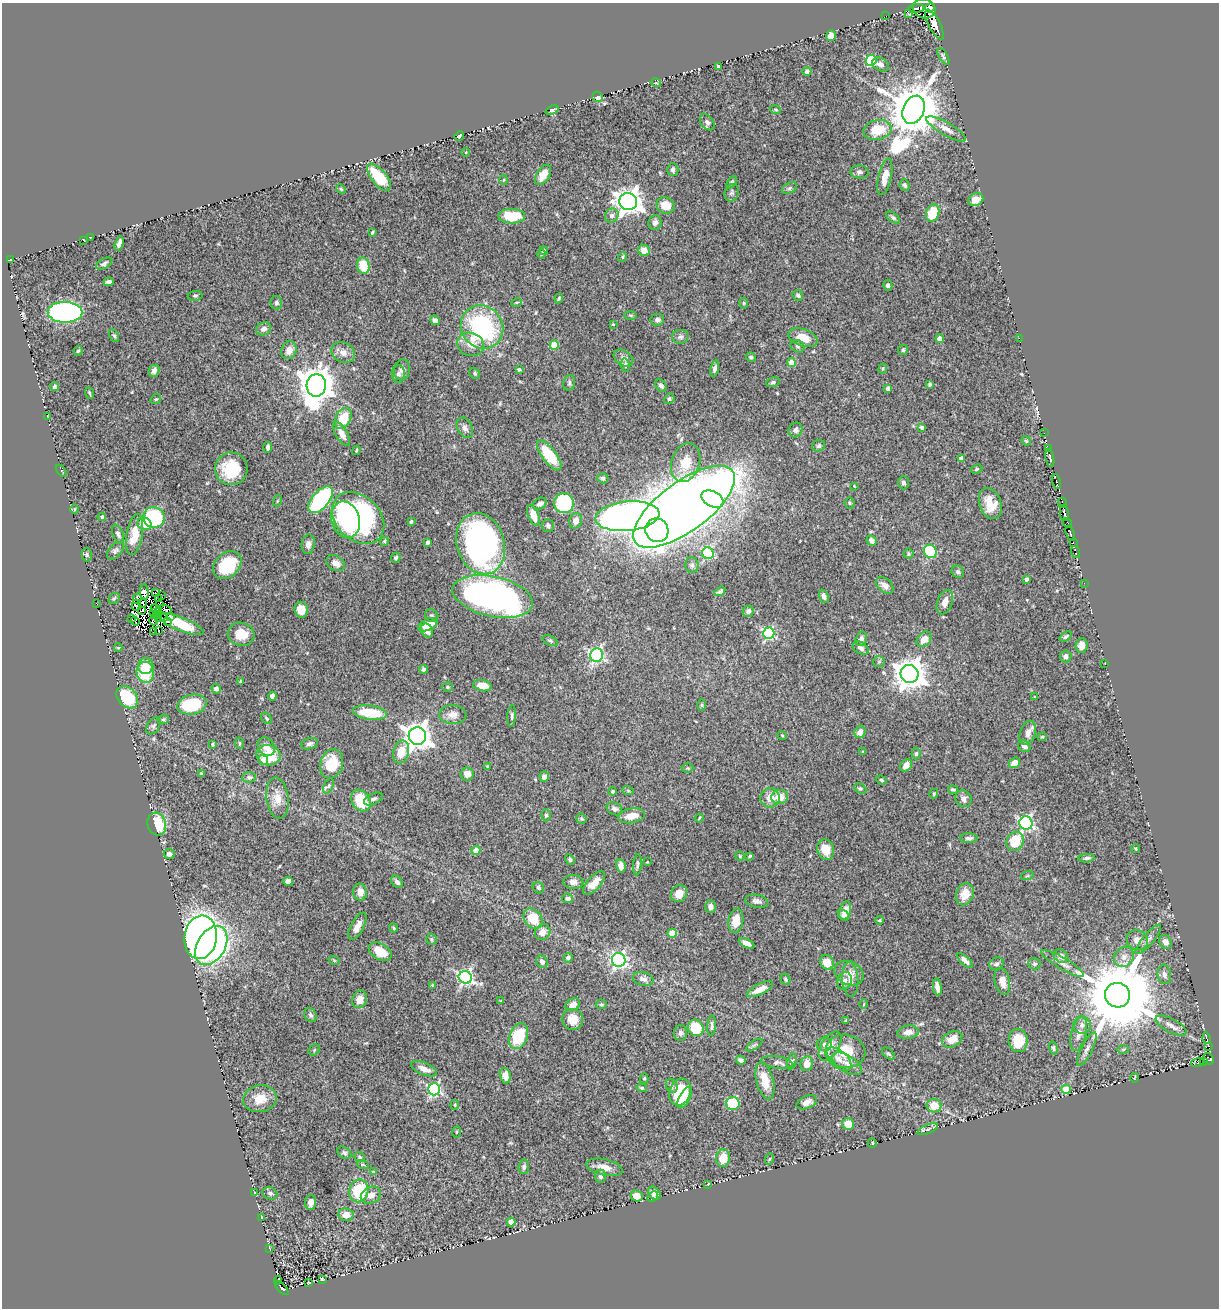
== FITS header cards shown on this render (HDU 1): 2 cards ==
NAXIS1  =                 1217
NAXIS2  =                 1306

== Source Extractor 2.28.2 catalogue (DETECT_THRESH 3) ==
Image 1217 x 1306 px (HDU 1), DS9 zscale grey, 1 PNG px = 1 image px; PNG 1221 x 1310 px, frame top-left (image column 1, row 1306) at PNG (2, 3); each listed source drawn as its Kron ellipse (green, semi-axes under 4 px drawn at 4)
Background 0.543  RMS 0.024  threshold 0.0719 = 3 sigma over >= 5 px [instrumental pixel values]
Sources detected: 441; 13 with non-positive FLUX_AUTO (blend fragments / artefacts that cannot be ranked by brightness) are neither listed nor drawn; the other 428 listed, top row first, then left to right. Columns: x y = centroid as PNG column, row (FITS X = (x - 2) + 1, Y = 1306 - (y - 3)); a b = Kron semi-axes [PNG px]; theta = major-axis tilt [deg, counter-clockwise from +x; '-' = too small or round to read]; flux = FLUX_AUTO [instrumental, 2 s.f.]
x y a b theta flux
916 8 8 3 6 190
930 8 5 3 - 540
924 9 11 9 -19 1500
908 13 3 2 - 53
886 16 2 2 - 8.8
934 25 16 6 -62 1400
831 36 5 5 - 15
943 56 9 4 -59 3.1
871 60 5 5 - 100
881 64 9 6 -29 7.5
718 66 4 3 - 2.2
807 72 4 4 - 3.9
656 83 5 3 - 1.5
598 97 5 5 - 5.8
775 109 5 2 - 1.4
552 110 7 4 21 2.9
914 110 15 10 67 10000
707 122 9 6 -53 4.7
946 129 22 6 -30 12
878 130 14 9 12 42
459 136 5 3 - 3
466 152 4 3 - 1.2
673 170 6 5 - 5.1
859 172 9 6 -5 4.3
543 175 11 6 58 21
379 177 16 7 -50 57
885 177 19 6 77 17
504 180 5 3 - 1.6
732 182 7 4 59 3.4
905 185 6 4 -66 3.6
789 188 8 5 28 3.5
341 189 5 3 - 1.7
732 193 9 6 67 4
976 200 8 6 25 17
628 202 9 8 - 1600
665 205 9 8 - 25
933 213 9 6 71 47
512 216 13 7 -1 40
612 216 7 6 - 5.4
893 218 8 4 -37 3.5
655 223 7 6 - 7.7
372 232 4 3 - 1.8
90 237 3 2 - 0.93
84 240 3 2 - 0.96
119 243 7 4 73 5.7
644 250 6 5 - 15
544 251 4 3 - 2
542 254 4 4 - 3
623 257 5 3 - 1.9
10 260 3 2 - 1.6
104 264 9 4 29 3.9
363 266 8 6 -77 43
109 282 5 4 - 5
888 285 5 4 - 4.2
798 295 5 5 - 4.6
195 296 7 5 8 2.9
559 298 5 4 - 2.7
517 302 5 3 - 1.5
276 303 7 5 -75 4.2
744 303 5 3 - 1.4
65 312 17 10 -1 430
630 315 6 3 -1 1.8
435 320 5 4 - 5.5
657 320 6 5 - 5
613 324 4 3 - 1.4
482 327 22 20 -52 210
264 329 8 6 27 6.8
114 336 7 4 -62 2.7
680 337 8 7 - 4.9
803 338 15 8 -18 24
1019 338 2 2 - 30
940 339 4 4 - 14
471 344 13 11 -17 19
554 345 4 4 - 35
797 346 7 6 - 3.8
289 350 9 7 68 12
903 350 5 5 - 2.7
78 351 5 4 - 2.4
343 352 12 9 -32 11
751 357 5 4 - 3
623 358 11 7 -35 6.1
792 362 4 4 - 21
625 365 7 4 -84 3.8
715 368 8 4 77 4.9
519 369 4 3 - 2.4
883 369 5 4 - 1.9
402 370 10 8 76 7.1
154 371 6 5 - 6.4
475 373 6 5 - 2.5
398 374 9 6 -90 5.5
773 382 7 4 12 3
569 383 8 5 77 3.3
930 384 4 3 - 2.7
316 385 11 9 84 3400
661 386 7 5 -54 5.3
55 387 5 4 - 3.4
888 388 4 4 - 7.4
89 393 6 3 -70 2.3
156 399 6 4 40 2.2
669 399 5 5 - 2.5
47 416 3 2 - 0.84
343 418 11 7 61 40
922 427 4 4 - 4.5
465 428 10 7 -63 6.6
796 430 8 6 57 5.2
1044 433 2 2 - 5.3
342 434 14 6 -61 15
1026 441 5 4 - 1.7
819 446 6 5 - 4.4
268 447 5 4 - 4.1
1048 449 3 2 - 14
356 450 5 3 - 1.6
549 455 18 7 -53 60
961 458 4 4 - 11
1050 458 9 3 -80 680
686 462 20 14 72 31
231 469 16 16 - 61
976 469 6 4 28 2.2
61 471 7 4 -52 2.6
603 478 5 5 - 4.1
1056 482 7 3 -77 84
903 483 6 5 - 5
854 486 3 2 - 1.1
713 499 12 7 -28 130
321 500 16 8 50 190
277 501 5 3 - 1.2
540 503 7 5 29 7
564 503 10 10 - 160
850 503 5 5 - 2.4
990 503 16 11 -70 28
1062 503 5 2 - 70
684 507 60 24 36 3500
74 509 5 3 - 1.6
1064 513 8 3 -79 380
533 515 11 5 -68 20
627 516 32 15 6 1200
102 517 4 4 - 2.1
154 517 10 10 - 120
358 518 29 22 -44 350
346 520 18 14 -73 95
576 521 8 6 68 10
411 522 4 3 - 3.2
1068 523 5 3 - 87
144 524 7 6 - 25
548 525 6 6 - 3.7
657 530 12 11 - 300
1070 533 8 3 -70 290
118 534 10 5 -67 4.7
134 535 21 8 80 34
871 540 5 4 - 6.9
385 541 4 4 - 2.5
428 542 4 3 - 4.6
1073 542 3 2 - 58
308 544 10 6 84 7.6
481 544 31 24 -73 570
115 551 10 6 48 4.8
930 551 7 6 - 94
1076 552 6 2 -72 40
708 553 6 5 - 160
87 554 7 5 -90 2.6
909 554 5 5 - 2.8
396 558 5 4 - 3.4
336 563 10 7 -30 9.8
227 565 16 12 43 66
692 565 8 6 -89 4.3
958 572 7 6 - 3.4
1027 579 4 3 - 3.1
1084 583 2 2 - 6.9
885 585 10 6 -43 9.5
720 591 6 3 33 3.1
144 592 8 4 -87 1.7
155 592 3 2 - 1.8
161 595 4 2 - 2.5
493 596 41 20 -12 660
824 596 7 4 -69 7.5
114 598 6 4 43 2.4
137 599 5 2 - 2
159 599 2 2 - 1.1
945 602 13 7 69 12
96 603 2 2 - 38
142 603 4 4 - 0.3
159 604 3 2 - 3.2
136 605 5 4 - 3.1
156 609 6 3 -24 1.4
165 609 6 4 -21 5.7
301 610 8 7 - 18
142 611 3 2 - 3
748 611 6 5 - 5.3
153 612 3 2 - 1.9
157 615 3 2 - 1.9
170 616 3 2 - 8.8
432 616 7 6 - 3.1
132 618 3 2 - 0.91
159 618 4 3 - 5.4
164 618 3 3 - 8.9
154 620 5 3 - 0.99
135 621 4 2 - 1.8
167 622 4 2 - 11
181 624 23 6 -21 43
428 625 10 5 23 26
427 630 7 6 - 10
159 631 2 2 - 0.5
154 632 3 2 - 2.8
769 633 6 5 - 190
241 634 13 11 -9 29
1066 636 7 4 35 3.5
861 639 7 5 72 5.1
924 639 8 6 49 17
550 640 8 5 -23 2.6
1082 645 7 6 - 11
118 648 4 3 - 1.5
861 648 9 5 -31 6.1
596 655 7 6 - 300
1066 656 6 5 - 6.2
879 662 6 5 - 2.7
1105 663 2 2 - 0.95
146 666 8 7 - 17
424 669 4 4 - 3.3
145 672 10 9 - 61
910 674 9 9 - 2400
241 681 4 3 - 2.3
482 686 9 5 -11 15
447 687 5 4 - 1.9
216 689 5 4 - 5.3
272 696 4 4 - 6.2
127 697 12 9 -48 72
1035 697 3 3 - 1.5
192 705 15 9 13 73
702 705 6 4 -90 1.9
370 713 17 7 -7 55
453 715 13 9 -2 12
512 716 11 4 86 3.3
266 718 6 4 -53 2.4
163 719 6 4 19 2.3
153 726 9 6 56 3.7
860 732 6 5 - 10
1028 733 12 7 70 11
782 735 5 3 - 1.4
417 736 9 8 - 1700
1042 737 4 4 - 1.6
240 743 5 4 - 2.3
212 744 4 3 - 2.7
309 744 9 5 17 4
1024 746 7 5 -40 6
266 747 10 8 -52 15
401 752 12 7 76 25
863 752 4 4 - 1.6
916 754 6 4 85 2.7
268 755 12 10 -12 50
263 760 5 4 - 12
1014 763 6 5 - 11
332 764 15 11 73 44
906 765 7 5 49 12
488 767 4 4 - 3.7
688 768 6 4 -2 1.8
201 773 4 3 - 1.3
467 774 6 6 - 11
249 777 7 5 6 3.3
544 777 5 4 - 6.8
881 780 6 4 -21 2.7
328 786 8 4 66 3
860 789 6 4 -27 2.3
953 790 5 3 - 2.5
613 791 4 4 - 2.6
628 791 6 3 -19 1.8
934 794 5 4 - 1.9
780 797 8 7 - 22
277 798 20 11 -82 22
770 798 10 9 - 16
373 799 10 5 26 5.1
964 799 8 8 - 6.4
361 801 11 8 -58 52
614 809 8 6 -28 5.7
546 815 6 5 - 2.3
631 816 13 7 9 19
699 818 4 2 - 1.5
581 819 6 5 - 2.5
1026 823 6 6 - 340
157 824 11 9 -74 50
969 838 9 5 1 4.9
1015 841 10 8 63 54
826 849 10 8 -71 24
1135 849 5 3 - 1.5
476 851 4 4 - 22
169 854 5 5 - 5.1
740 856 5 4 - 1.8
750 856 4 3 - 2.3
1087 858 8 4 4 3.9
570 860 5 4 - 2.7
647 862 2 2 - 1
637 865 11 3 85 3.6
621 866 7 4 -78 8.7
1027 876 6 4 18 2.3
288 881 5 4 - 9.2
397 882 7 5 -51 5.4
573 882 10 7 -4 7.9
594 883 15 6 49 16
538 888 6 5 - 3.4
360 892 8 7 - 12
679 894 9 7 56 19
965 894 11 8 69 26
568 898 6 5 - 5.7
757 901 12 6 -10 7.1
710 906 6 5 - 6.9
845 911 9 5 73 15
844 915 6 4 -36 6.1
533 919 11 8 -52 41
879 920 4 3 - 1.7
736 921 12 7 81 20
357 926 15 6 62 12
394 928 5 4 - 2
543 932 8 7 - 15
672 933 4 4 - 41
201 937 22 16 82 820
432 939 6 5 - 2.4
1148 939 18 5 50 7.8
1137 940 11 9 -29 14
1166 942 7 5 -63 8.5
747 943 8 4 -28 8.2
211 945 21 14 59 580
380 952 12 8 -31 34
1061 956 8 6 -38 10
1124 957 11 9 52 12
568 958 5 4 - 4.8
334 960 6 3 -19 1.6
619 960 7 7 - 340
965 960 10 4 -43 7.3
542 962 6 5 - 4.7
827 962 8 6 -57 22
1062 963 24 5 -30 12
997 964 7 6 - 4.1
1034 964 6 5 - 3.1
849 973 15 11 -24 16
1164 974 10 7 -82 6.3
465 977 7 6 - 400
643 979 10 6 -15 8
785 979 6 4 -66 2.8
850 979 17 8 -86 12
844 981 9 7 65 6.6
1002 981 13 7 -77 13
432 985 3 2 - 1.1
937 987 8 4 -80 8.4
760 989 14 5 27 16
1117 995 12 12 - 23000
360 999 9 7 67 13
501 1001 4 3 - 1.7
601 1004 5 5 - 2.4
864 1004 5 3 - 1.3
573 1005 8 6 31 11
311 1015 7 5 -65 4.6
573 1019 10 10 - 23
846 1020 4 2 - 1.1
1082 1025 9 8 - 7.7
1171 1025 17 7 -28 10
712 1026 10 4 86 4.5
696 1028 8 7 - 50
908 1032 10 6 6 10
680 1033 8 6 89 4.4
1079 1034 17 7 76 13
518 1036 13 9 68 65
1207 1038 6 3 -73 49
952 1039 10 7 27 20
1018 1040 12 9 -85 41
824 1044 7 7 - 4.6
754 1045 9 4 33 3.2
830 1046 16 9 58 14
1209 1046 3 3 - 41
1053 1048 7 4 -78 2.8
1087 1049 19 5 64 7.9
1123 1049 6 4 2 2.2
314 1050 6 5 - 1.9
846 1051 20 16 -11 43
888 1054 7 4 -43 3.3
838 1059 15 8 -40 13
1208 1059 6 4 -57 56
741 1060 5 3 - 4.3
792 1061 8 4 78 2.8
1197 1062 6 4 16 41
1203 1062 3 3 - 24
777 1063 16 6 -9 6.3
806 1064 7 6 - 16
847 1064 16 8 -32 14
424 1069 14 6 -22 12
505 1076 8 5 -77 13
644 1078 5 4 - 2.6
1135 1078 4 2 - 1.4
765 1081 19 8 -75 26
672 1086 7 5 -67 3.7
642 1088 5 4 - 2.5
434 1089 6 6 - 270
1066 1089 4 4 - 34
680 1092 14 10 69 66
685 1098 11 5 62 25
260 1099 17 13 10 26
807 1102 11 6 23 10
733 1103 6 6 - 64
455 1105 5 4 - 1.8
934 1106 7 7 - 25
848 1124 6 5 - 25
928 1129 11 4 24 5.4
457 1132 5 3 - 1.6
872 1143 5 4 - 1.5
344 1153 7 5 -33 3.6
360 1157 5 5 - 3.2
723 1158 9 6 84 24
769 1159 6 3 70 1.6
363 1165 6 4 -19 2.1
524 1167 7 5 84 4.2
604 1167 18 8 -13 16
373 1172 4 4 - 1.6
600 1176 6 5 - 5
708 1184 3 3 - 0.96
359 1191 11 9 79 66
255 1192 4 2 - 1.1
270 1193 8 6 -20 4.6
654 1193 7 5 -47 8.4
371 1195 10 8 28 11
637 1196 6 5 - 18
653 1197 6 4 45 3.9
311 1202 7 5 86 8.9
346 1215 7 6 - 13
261 1217 3 2 - 0.91
511 1222 4 4 - 27
270 1249 3 2 - 0.84
322 1279 3 3 - 1.6
278 1280 4 3 - 15
309 1283 4 3 - 1.2
282 1288 9 4 -47 220
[13 non-positive-flux detections neither listed nor drawn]